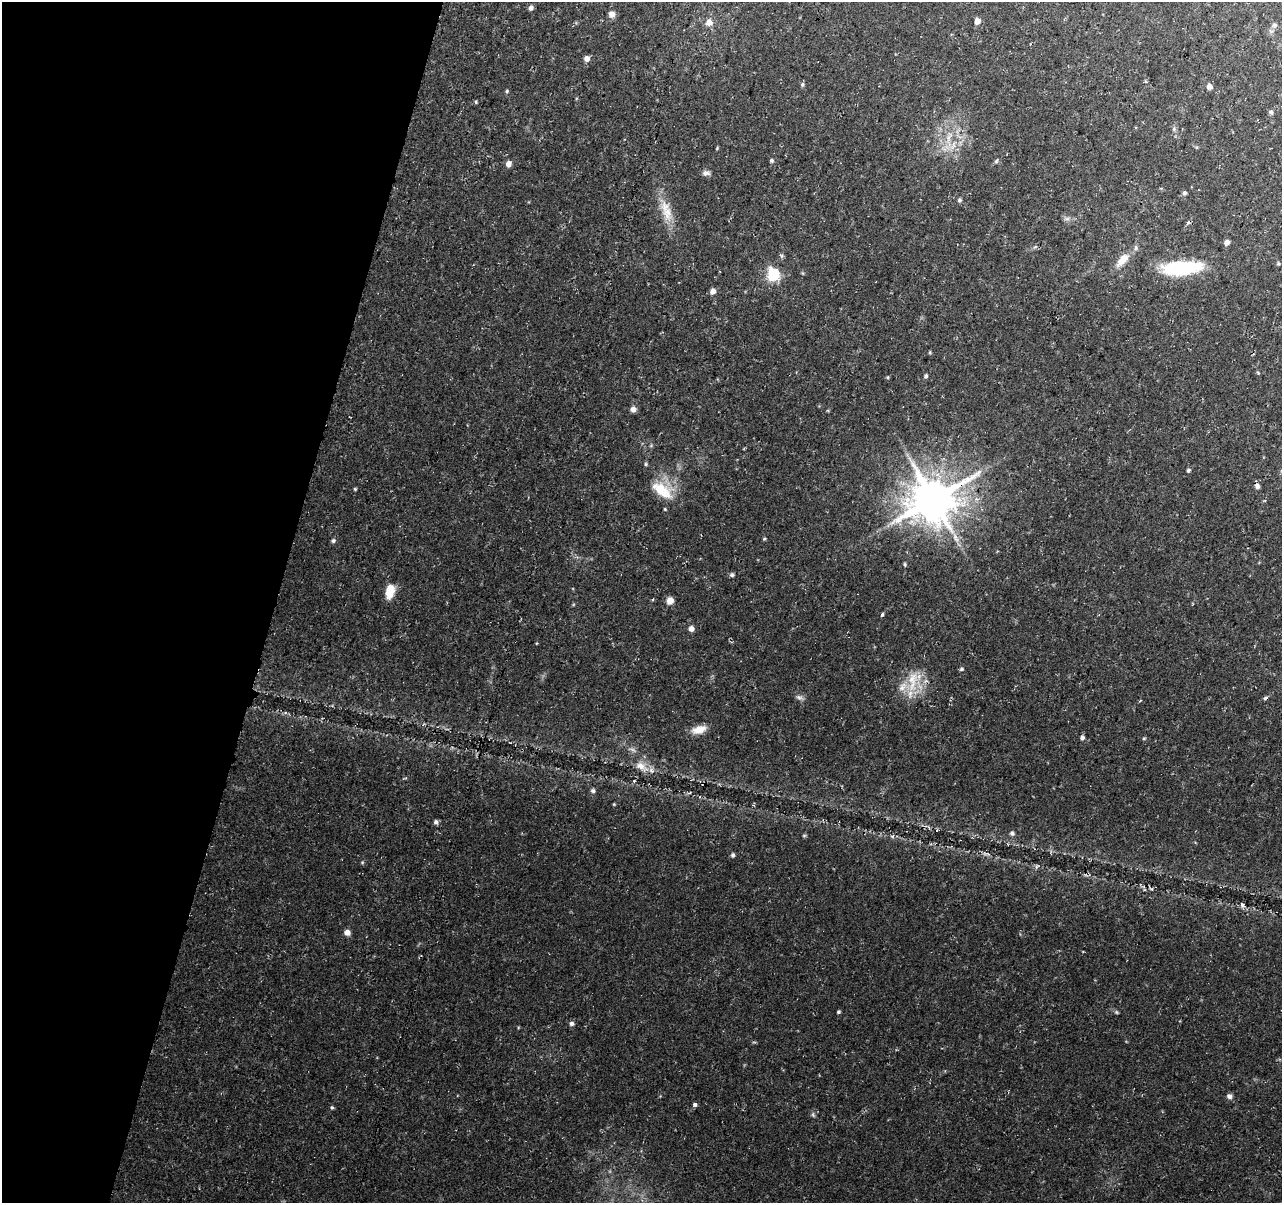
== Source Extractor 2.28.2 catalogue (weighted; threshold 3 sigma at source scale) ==
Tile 9 of 4 x 4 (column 1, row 3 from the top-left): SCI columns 8-1287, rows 1457-2657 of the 5146 x 5375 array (HDU 1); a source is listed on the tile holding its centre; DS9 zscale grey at full resolution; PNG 1284 x 1205 px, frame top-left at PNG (2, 2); no overlay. Shown black and unused: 21% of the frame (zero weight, under 3 of 4 exposures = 3% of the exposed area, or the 3 px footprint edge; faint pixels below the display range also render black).
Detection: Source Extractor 2.28.2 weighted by HDU 2 'WHT'; one run over the whole footprint, this tile lists its part. Background 0.037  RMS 0.0041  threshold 0.0183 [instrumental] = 3 sigma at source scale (4.5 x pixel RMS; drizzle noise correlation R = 1.50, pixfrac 1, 0.0396/0.0396 arcsec/px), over >= 5 px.
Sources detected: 84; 1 too faint to see at this stretch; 2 cosmic-ray / hot-pixel residue — not listed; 3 inside a brighter listed object's ellipse — not listed separately; the other 78 listed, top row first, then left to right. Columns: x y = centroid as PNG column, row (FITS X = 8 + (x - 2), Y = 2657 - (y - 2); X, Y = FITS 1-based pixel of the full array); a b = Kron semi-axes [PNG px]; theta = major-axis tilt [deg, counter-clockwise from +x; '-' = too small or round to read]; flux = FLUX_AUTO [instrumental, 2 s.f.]
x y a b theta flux
531 8 5 5 - 1.4
612 14 7 7 - 2.5
977 21 6 5 - 3.3
709 22 9 8 - 2.9
1274 25 7 6 - 1.1
587 59 6 6 - 2
802 84 6 5 - 0.71
1209 87 6 5 - 2.1
507 91 5 4 - 0.55
476 102 5 3 - 0.42
1271 112 5 5 - 0.92
1174 129 6 4 -73 0.71
949 137 21 7 75 5.5
717 148 5 3 - 0.38
771 160 5 4 - 0.63
996 161 7 3 55 0.59
508 164 6 6 - 2.4
706 173 10 6 -6 1.5
1184 193 5 5 - 0.82
959 200 5 5 - 0.8
667 213 24 14 -81 7.7
1067 219 6 6 - 1.1
1227 242 5 5 - 1.8
1122 260 21 9 46 5.4
1278 264 5 4 - 0.49
1182 268 44 15 4 28
773 275 7 6 - 46
712 291 6 5 - 2.3
930 352 5 3 - 0.4
1258 373 5 4 - 0.44
926 376 5 5 - 0.83
888 377 5 3 - 0.37
633 409 6 6 - 2.2
646 464 5 5 - 0.57
1188 470 5 4 - 0.7
1257 486 8 6 -52 1.3
355 489 3 3 - 0.45
660 489 29 19 -11 12
933 499 14 12 19 1600
665 509 4 4 - 0.39
764 539 5 3 - 0.4
333 541 6 5 - 0.86
905 564 5 4 - 0.55
732 575 6 5 - 0.79
390 591 16 9 77 7.1
653 599 4 3 - 0.35
670 601 7 7 - 3
882 614 5 3 - 0.7
691 629 5 5 - 2.2
961 669 5 4 - 0.66
913 681 37 15 78 12
799 698 11 6 -22 1.3
1140 701 5 3 - 0.34
699 730 18 9 16 4.7
1082 737 5 5 - 1.1
1144 738 5 4 - 0.45
641 766 21 10 -31 5.2
634 781 4 4 - 0.46
593 791 6 5 - 0.91
614 804 4 3 - 0.37
436 822 6 5 - 1.1
1012 833 6 6 - 0.96
804 835 6 4 0 0.43
892 836 6 4 -18 0.69
986 854 11 3 -10 0.98
733 855 5 4 - 0.91
362 862 5 4 - 0.44
1036 867 7 4 46 0.8
1151 889 7 4 -44 0.52
1242 905 7 5 -59 1.1
347 932 6 6 - 2.4
838 1012 4 4 - 0.57
1116 1012 5 5 - 0.56
572 1024 6 6 - 1.1
1229 1096 7 6 - 1.3
695 1104 4 3 - 3.9
332 1107 5 4 - 0.56
813 1115 7 5 -65 0.74
Overlapping masked pixels (flux is a lower limit): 1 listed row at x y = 933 499